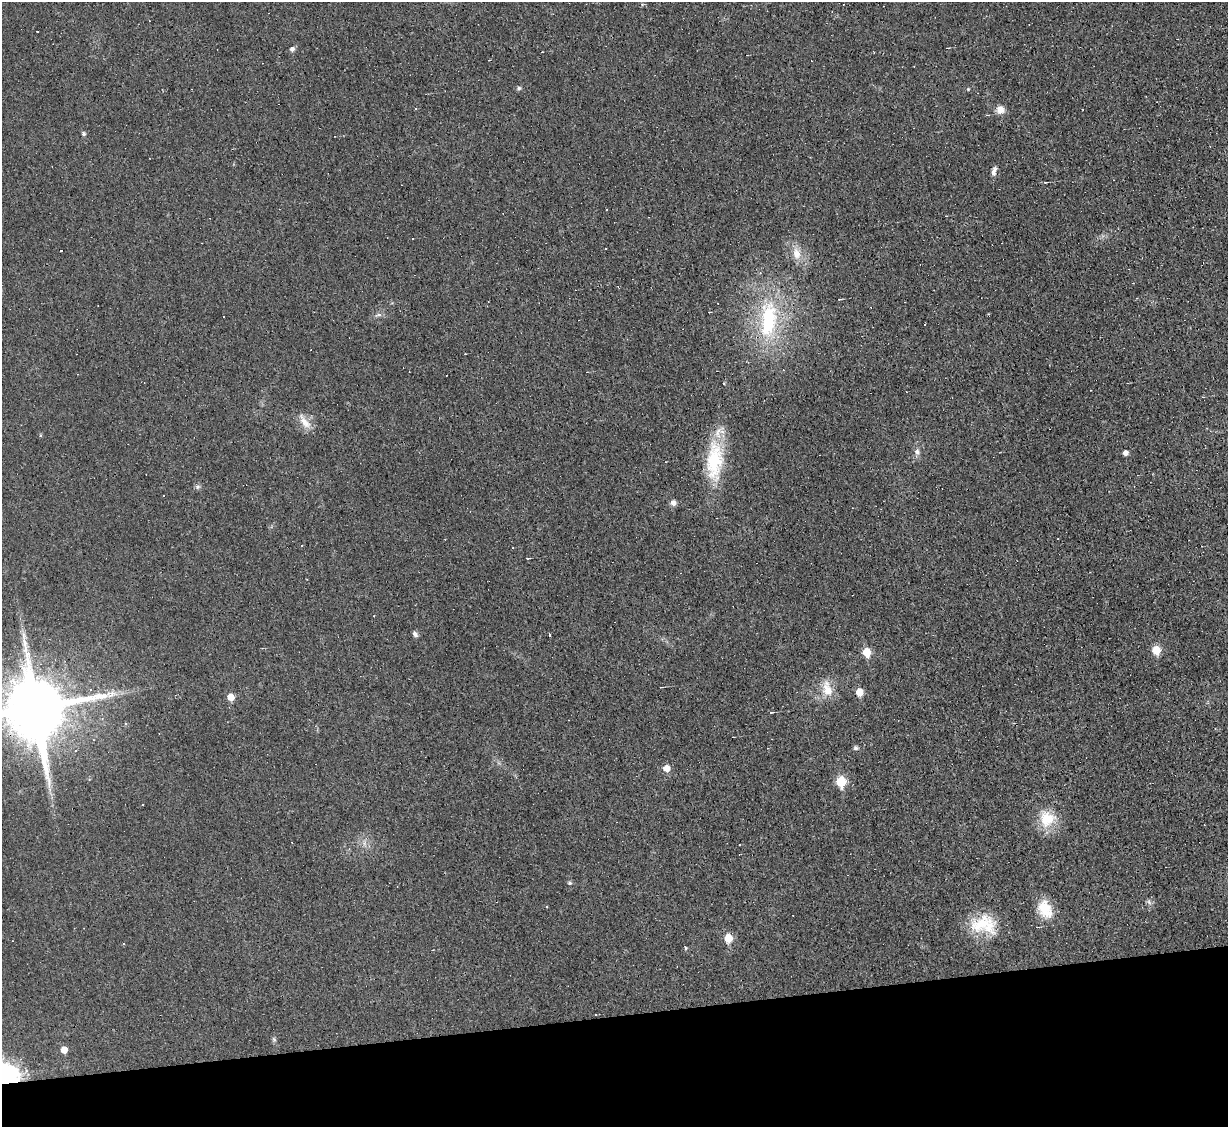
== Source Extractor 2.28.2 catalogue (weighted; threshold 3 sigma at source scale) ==
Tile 14 of 4 x 4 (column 2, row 4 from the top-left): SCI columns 1227-2452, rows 249-1373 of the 4905 x 4883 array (HDU 1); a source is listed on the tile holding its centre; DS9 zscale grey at full resolution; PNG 1230 x 1129 px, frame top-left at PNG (2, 2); no overlay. Shown black and unused: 10% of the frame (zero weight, under 3 of 4 exposures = <1% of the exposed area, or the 3 px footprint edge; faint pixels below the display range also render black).
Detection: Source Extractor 2.28.2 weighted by HDU 2 'WHT'; one run over the whole footprint, this tile lists its part. Background 0.0225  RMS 0.0042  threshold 0.0189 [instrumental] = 3 sigma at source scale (4.5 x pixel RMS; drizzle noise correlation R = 1.50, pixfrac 1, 0.05/0.05 arcsec/px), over >= 5 px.
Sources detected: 84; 23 cosmic-ray / hot-pixel residue — not listed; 1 inside a brighter listed object's ellipse — not listed separately; the other 60 listed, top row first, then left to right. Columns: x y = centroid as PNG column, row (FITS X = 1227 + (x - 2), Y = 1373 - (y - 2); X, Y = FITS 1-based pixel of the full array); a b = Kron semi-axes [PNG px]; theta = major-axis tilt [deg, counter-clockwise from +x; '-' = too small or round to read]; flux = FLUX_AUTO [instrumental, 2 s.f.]
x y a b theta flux
947 48 3 2 - 0.3
292 49 5 5 - 1.5
542 52 3 2 - 0.25
519 88 6 5 - 0.84
968 89 4 4 - 0.38
415 109 3 2 - 0.64
1000 110 10 9 - 3.3
987 115 3 2 - 0.49
83 134 5 4 - 0.89
994 171 12 5 76 1.9
606 210 3 2 - 0.41
413 239 2 2 - 0.41
605 248 2 2 - 0.35
796 253 17 11 -81 5.2
710 312 3 2 - 0.28
224 317 3 3 - 1.4
768 319 56 23 86 40
724 384 3 2 - 0.43
304 422 25 9 -55 4.7
40 435 5 3 - 0.43
917 452 10 7 -75 1.8
1125 453 4 4 - 2.1
714 461 51 20 87 26
197 487 7 6 - 1
163 495 3 3 - 0.84
673 503 7 7 - 1.7
1058 539 2 2 - 0.3
301 545 3 3 - 0.97
528 558 4 2 - 0.36
415 634 8 5 -50 1.1
550 635 3 3 - 1.3
1156 650 6 5 - 12
867 652 6 5 - 11
661 687 5 2 - 0.31
827 689 24 13 -76 6.9
90 690 4 4 - 1
859 692 6 5 - 6.2
231 697 6 6 - 5
36 708 19 17 -80 4100
771 712 6 3 9 0.44
126 724 4 3 - 0.84
768 748 3 3 - 0.27
856 748 5 5 - 1.1
76 750 4 3 - 0.98
666 768 6 6 - 4
841 782 6 6 - 19
1047 819 22 21 - 12
1204 825 2 2 - 0.27
364 843 7 5 90 1.2
570 883 5 5 - 0.81
1149 902 8 4 -46 0.95
546 907 4 2 - 0.33
1045 909 23 15 -65 9.7
984 924 33 22 -6 17
728 938 6 6 - 8.7
686 948 5 4 - 0.47
595 1015 3 3 - 0.77
274 1039 7 5 -68 0.79
64 1050 5 5 - 4.3
7 1077 9 9 - 360
Overlapping masked pixels (flux is a lower limit): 2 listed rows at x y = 36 708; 7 1077
Isophote crosses this tile's border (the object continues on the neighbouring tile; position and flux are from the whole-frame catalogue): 2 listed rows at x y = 36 708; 7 1077